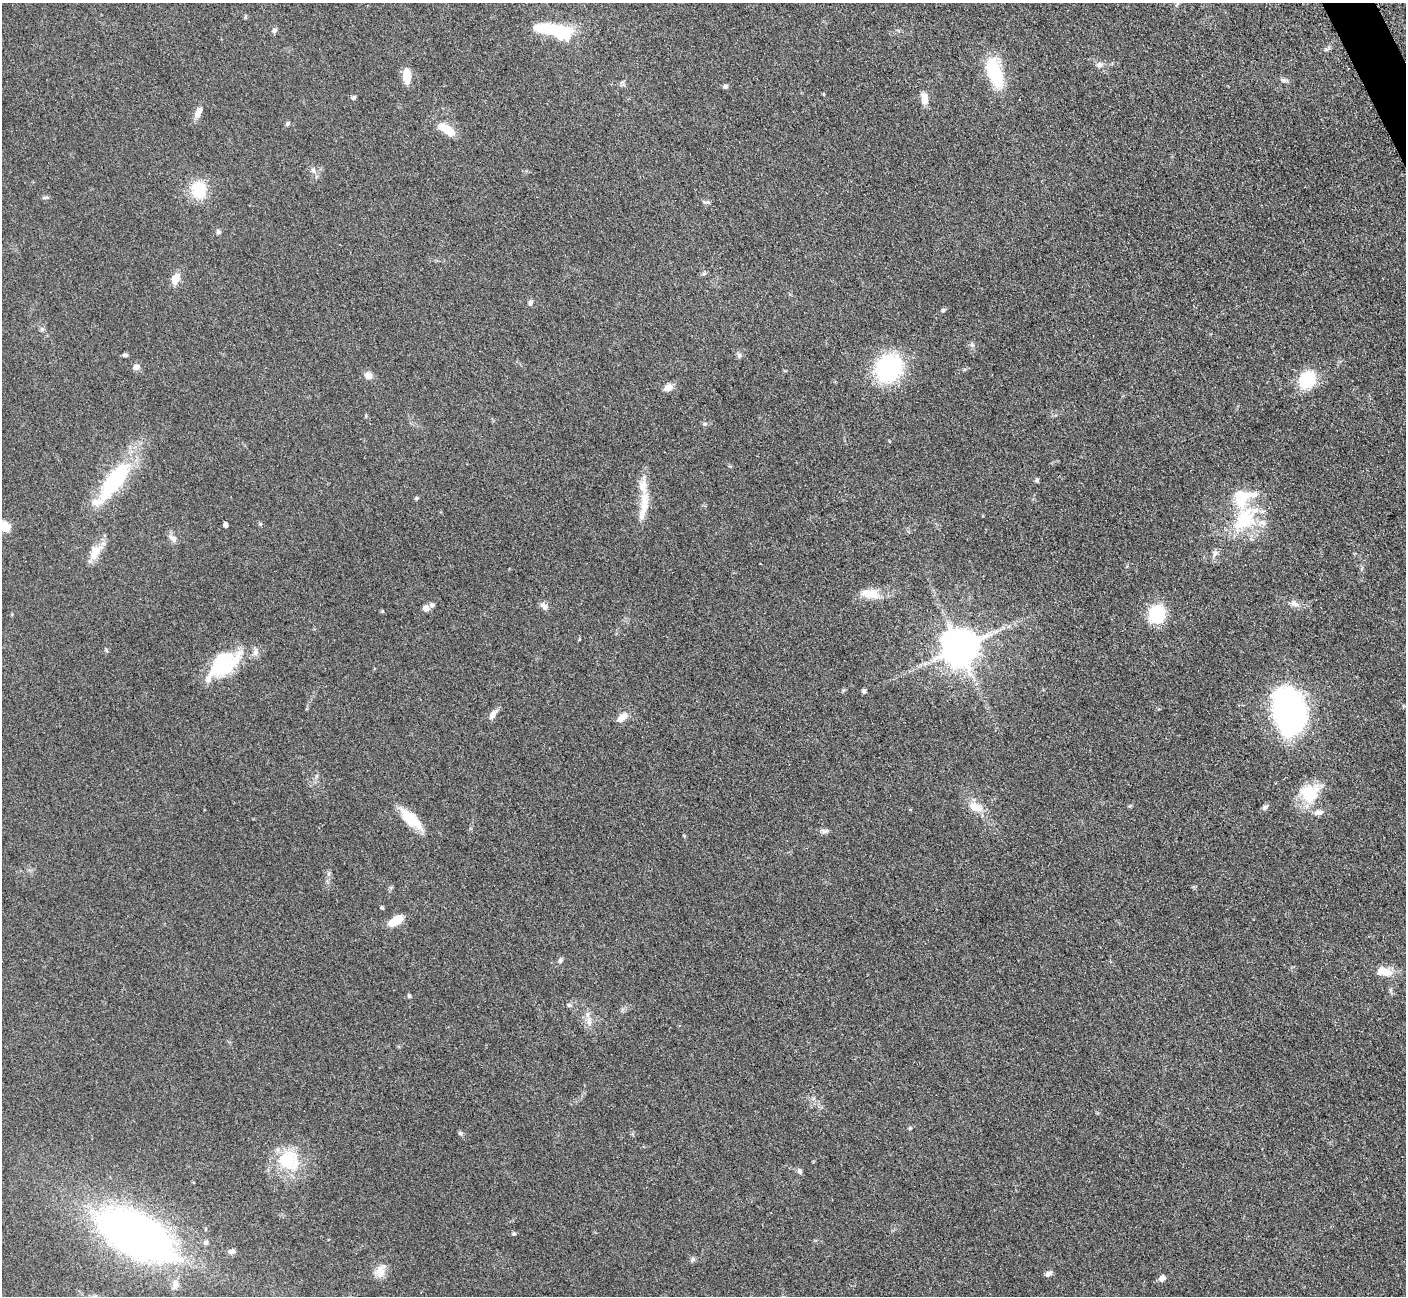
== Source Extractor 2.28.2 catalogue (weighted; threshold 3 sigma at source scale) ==
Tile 10 of 4 x 4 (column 2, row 3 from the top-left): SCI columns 1423-2826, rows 1591-2884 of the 5699 x 5661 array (HDU 1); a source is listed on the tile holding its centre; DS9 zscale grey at full resolution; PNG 1408 x 1298 px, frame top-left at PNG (2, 3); no overlay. Shown black and unused: <1% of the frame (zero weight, under 3 of 5 exposures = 4% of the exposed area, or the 3 px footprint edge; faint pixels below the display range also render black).
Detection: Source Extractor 2.28.2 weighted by HDU 2 'WHT'; one run over the whole footprint, this tile lists its part. Background 0.0529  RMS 0.0055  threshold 0.0249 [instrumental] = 3 sigma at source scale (4.5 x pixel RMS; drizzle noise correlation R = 1.50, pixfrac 1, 0.05/0.05 arcsec/px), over >= 5 px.
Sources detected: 94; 3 inside a brighter object's white glare — not listed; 9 inside a brighter listed object's ellipse — not listed separately; the other 82 listed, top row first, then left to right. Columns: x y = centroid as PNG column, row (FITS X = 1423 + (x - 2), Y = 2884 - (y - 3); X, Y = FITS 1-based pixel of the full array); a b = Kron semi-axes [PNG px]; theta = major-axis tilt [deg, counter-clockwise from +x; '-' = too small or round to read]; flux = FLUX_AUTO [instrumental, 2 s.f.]
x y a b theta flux
274 30 6 5 - 2
559 33 30 19 -27 25
1099 64 9 7 6 2.2
994 73 29 13 -71 35
407 76 16 8 -88 9
1284 80 7 6 - 1.4
725 86 6 5 - 1.3
824 94 5 3 - 0.47
353 98 6 5 - 1.1
924 99 11 7 -83 6.8
198 112 17 8 63 3.6
288 124 7 5 55 0.96
446 129 22 10 -34 9.2
313 170 8 6 -63 1.7
199 191 20 16 -77 19
45 198 10 4 5 0.99
707 202 8 5 -1 1.2
218 232 6 6 - 1.1
175 279 15 9 67 5.7
530 303 7 5 78 1.3
943 310 6 5 - 0.85
42 329 6 6 - 1.1
125 355 7 4 0 1.1
739 355 7 6 - 1.3
136 367 7 6 - 2.7
888 368 23 19 50 73
368 375 8 7 - 4
1307 380 14 12 57 32
668 388 10 7 28 4.4
705 424 6 5 - 0.89
115 480 47 17 53 52
1037 480 7 4 -89 0.92
416 498 5 4 - 0.74
644 503 36 11 84 12
1245 519 43 25 48 36
260 524 5 4 - 0.65
225 525 5 4 - 1.6
4 527 13 10 -27 6.8
173 538 13 7 -44 2.6
95 552 25 13 58 8
1215 554 13 6 64 2.2
872 594 21 15 14 8.7
1294 603 13 8 -32 3.1
432 605 7 6 - 1.2
544 606 12 8 -39 2.4
425 608 8 7 - 2.7
382 611 5 4 - 0.57
1156 614 17 15 -89 25
959 648 11 10 - 1400
106 650 5 4 - 0.68
255 652 12 7 70 2.7
224 665 33 24 54 25
864 691 5 4 - 1.3
1289 711 37 26 -78 200
492 715 12 6 63 3.7
622 717 13 8 39 5.2
1309 793 26 23 43 20
1130 806 5 4 - 0.68
975 807 21 12 -20 7
1265 807 10 6 39 1.6
411 819 33 12 -43 14
825 831 10 6 -1 1.7
328 874 6 4 71 1
382 908 4 3 - 0.93
396 920 16 7 29 11
560 961 7 5 60 1.2
1388 973 16 12 -13 5.8
409 996 6 4 -74 0.76
569 1005 6 6 - 1
589 1021 15 7 -87 3.8
910 1128 5 5 - 0.61
460 1133 6 5 - 0.88
289 1160 33 29 -38 26
799 1171 8 6 -58 1.4
514 1234 5 5 - 0.86
136 1236 79 38 -29 290
206 1243 6 6 - 1.5
232 1251 8 6 20 2.3
693 1259 7 5 74 1.1
380 1271 20 13 67 5.5
1049 1274 9 6 23 1.9
1162 1278 8 6 44 2.8
Isophote crosses this tile's border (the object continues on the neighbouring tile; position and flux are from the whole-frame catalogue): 1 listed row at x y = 4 527
Unlisted compact peaks at least as high as the median listed source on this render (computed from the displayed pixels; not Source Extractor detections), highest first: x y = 972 345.